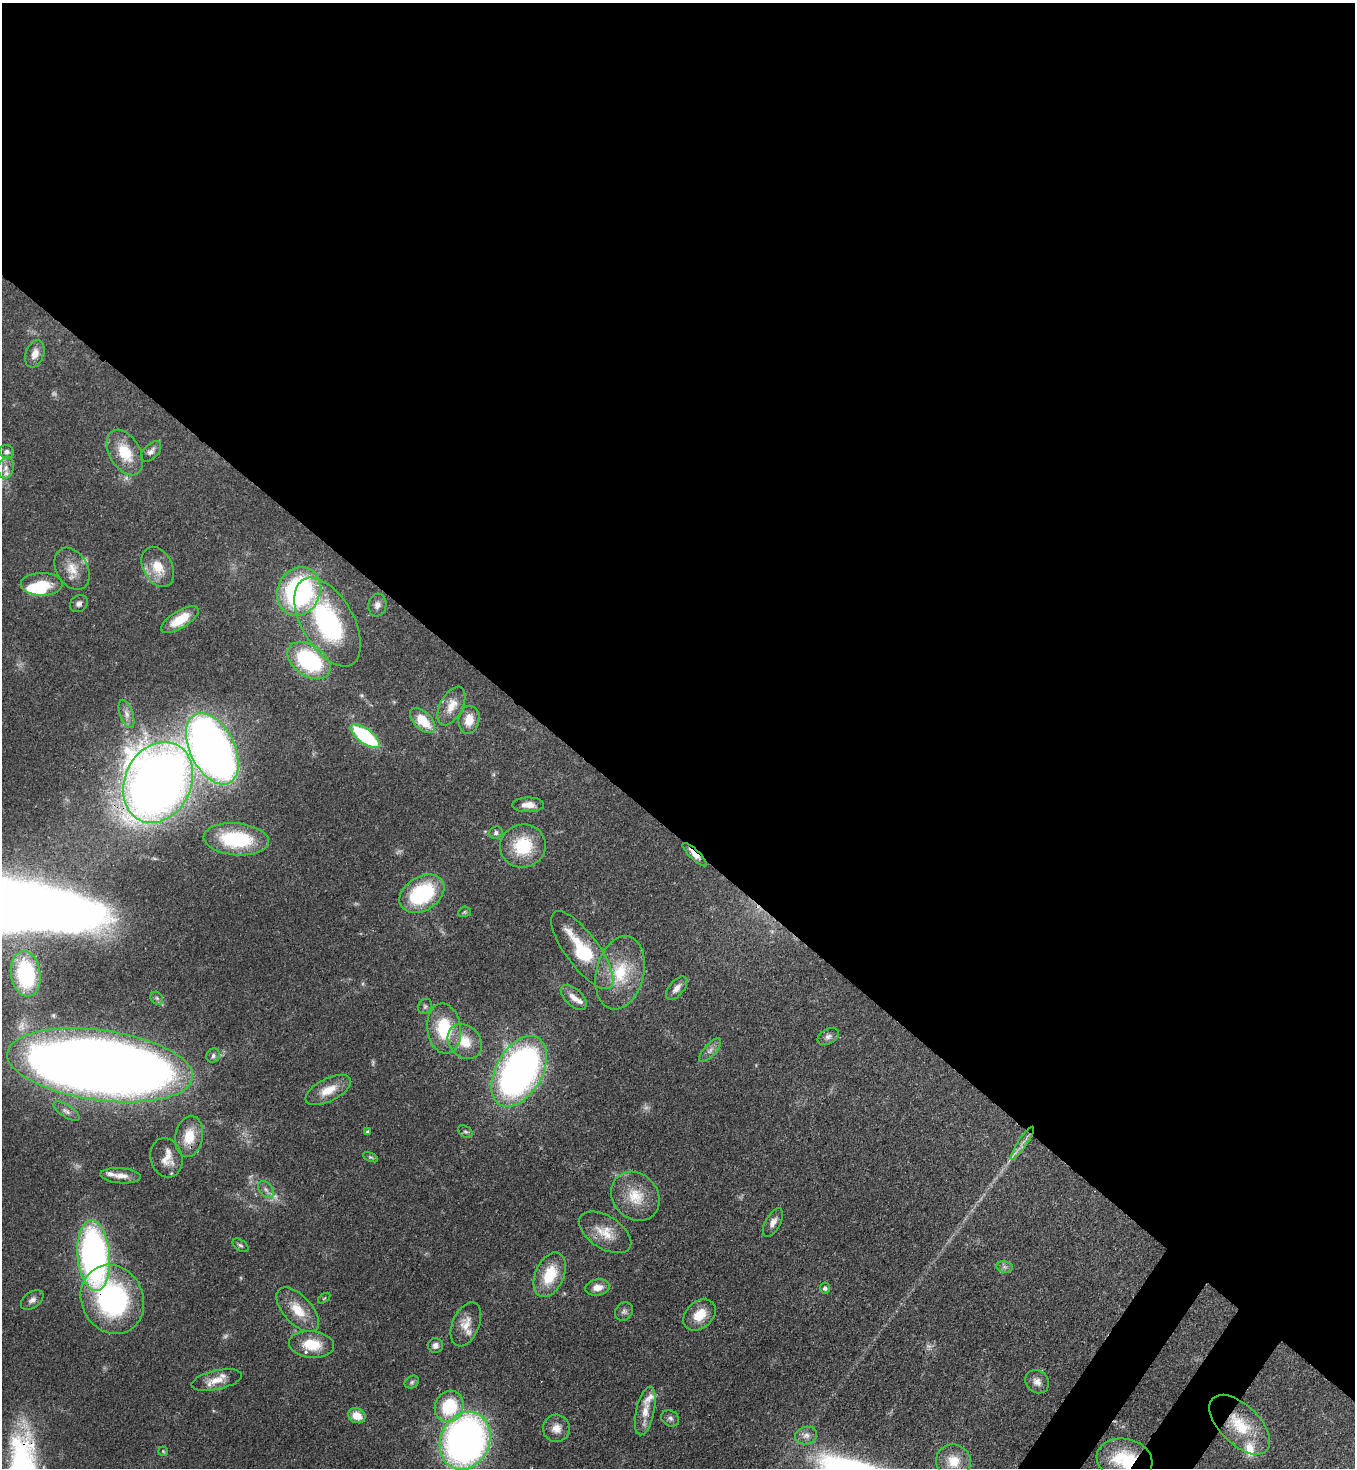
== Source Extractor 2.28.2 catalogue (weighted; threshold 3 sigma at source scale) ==
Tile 3 of 4 x 4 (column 3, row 1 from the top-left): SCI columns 2936-4288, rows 4456-5921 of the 6014 x 5992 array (HDU 1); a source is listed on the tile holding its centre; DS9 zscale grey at full resolution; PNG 1357 x 1470 px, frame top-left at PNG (2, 3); each listed source drawn as its Kron ellipse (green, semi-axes under 4 px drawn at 4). Shown black and unused: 58% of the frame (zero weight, under 3 of 4 exposures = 7% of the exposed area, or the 3 px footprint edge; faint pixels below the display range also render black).
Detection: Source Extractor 2.28.2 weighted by HDU 2 'WHT'; one run over the whole footprint, this tile lists its part. Background 0.0809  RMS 0.0037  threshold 0.0168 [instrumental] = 3 sigma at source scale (4.5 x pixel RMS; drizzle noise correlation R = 1.50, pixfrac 1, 0.05/0.05 arcsec/px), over >= 5 px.
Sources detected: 97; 4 too faint to see at this stretch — neither listed nor drawn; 9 inside a brighter listed object's ellipse — not listed separately; the other 84 listed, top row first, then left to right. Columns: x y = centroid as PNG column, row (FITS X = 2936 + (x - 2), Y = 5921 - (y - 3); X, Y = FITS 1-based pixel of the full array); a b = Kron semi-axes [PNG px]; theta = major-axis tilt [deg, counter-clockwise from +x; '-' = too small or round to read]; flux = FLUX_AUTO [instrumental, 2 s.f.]
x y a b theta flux
35 354 14 9 70 3.2
151 451 12 7 45 1.9
6 452 7 6 - 1.2
125 453 25 15 -59 12
6 468 11 7 79 2.3
158 567 21 14 -62 8.6
72 569 22 15 -61 6.5
42 584 21 11 0 9.4
299 591 25 21 68 68
79 604 9 8 - 1.6
377 605 11 9 82 2
180 620 21 8 32 10
328 622 49 26 -60 53
309 661 24 15 -34 39
451 706 21 11 62 5.3
127 714 15 6 -70 2.2
423 720 15 8 -44 11
469 720 14 10 81 5.8
365 736 17 7 -37 40
212 749 38 22 -63 280
158 782 42 33 64 520
528 805 16 7 0 3.3
496 833 7 6 - 1.1
236 839 32 16 -4 29
523 846 23 21 17 18
695 855 16 5 -44 3.6
422 894 24 17 31 34
464 912 6 5 - 0.53
582 950 47 16 -53 27
620 973 37 23 76 19
26 974 23 14 -82 35
677 988 14 7 49 2.6
574 997 16 8 -43 3.2
157 998 7 5 -46 0.87
425 1006 8 6 56 0.92
444 1028 25 17 -82 19
828 1037 11 7 27 1.5
465 1042 19 15 -47 8.5
710 1050 15 6 49 1.9
213 1056 7 6 - 1
100 1065 93 35 -8 750
519 1071 38 23 60 170
328 1090 25 11 27 6.9
66 1111 15 6 -32 1.6
367 1132 4 4 - 0.72
465 1132 8 5 -31 0.8
189 1136 21 13 80 8.5
1022 1143 19 4 56 2.4
370 1157 8 4 -26 0.59
166 1158 20 16 -74 5.4
121 1176 20 7 -4 3.6
266 1189 9 6 -49 1.5
635 1196 26 22 -47 11
773 1223 16 7 62 2.4
605 1232 29 16 -32 7.8
240 1245 9 5 -34 0.89
94 1256 35 16 -85 140
1005 1267 8 5 -11 1.1
550 1275 23 14 66 14
597 1287 12 8 7 3.9
825 1288 5 5 - 1
324 1298 7 3 36 0.48
112 1299 35 31 -64 69
32 1300 13 8 36 1.8
298 1310 27 14 -47 8.8
624 1311 10 8 47 1.4
700 1315 18 13 41 7.7
466 1324 23 13 67 5.5
312 1344 23 13 -5 10
435 1345 8 7 - 1.8
217 1380 26 9 12 5.5
412 1382 8 6 29 0.91
1037 1382 12 11 - 2.6
449 1406 16 14 66 20
645 1411 25 9 78 5.7
357 1416 9 7 -22 5.8
670 1418 9 7 -32 1.4
1240 1425 38 19 -44 17
556 1428 13 13 - 3.9
806 1436 11 8 13 2.1
465 1441 30 24 66 190
163 1451 5 4 - 0.41
1125 1460 28 21 -13 20
953 1461 17 16 - 7.2
Overlapping masked pixels (flux is a lower limit): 7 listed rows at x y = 158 782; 695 855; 100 1065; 605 1232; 112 1299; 1240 1425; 1125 1460
Isophote crosses this tile's border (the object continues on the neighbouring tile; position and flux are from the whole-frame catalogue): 1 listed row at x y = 1125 1460